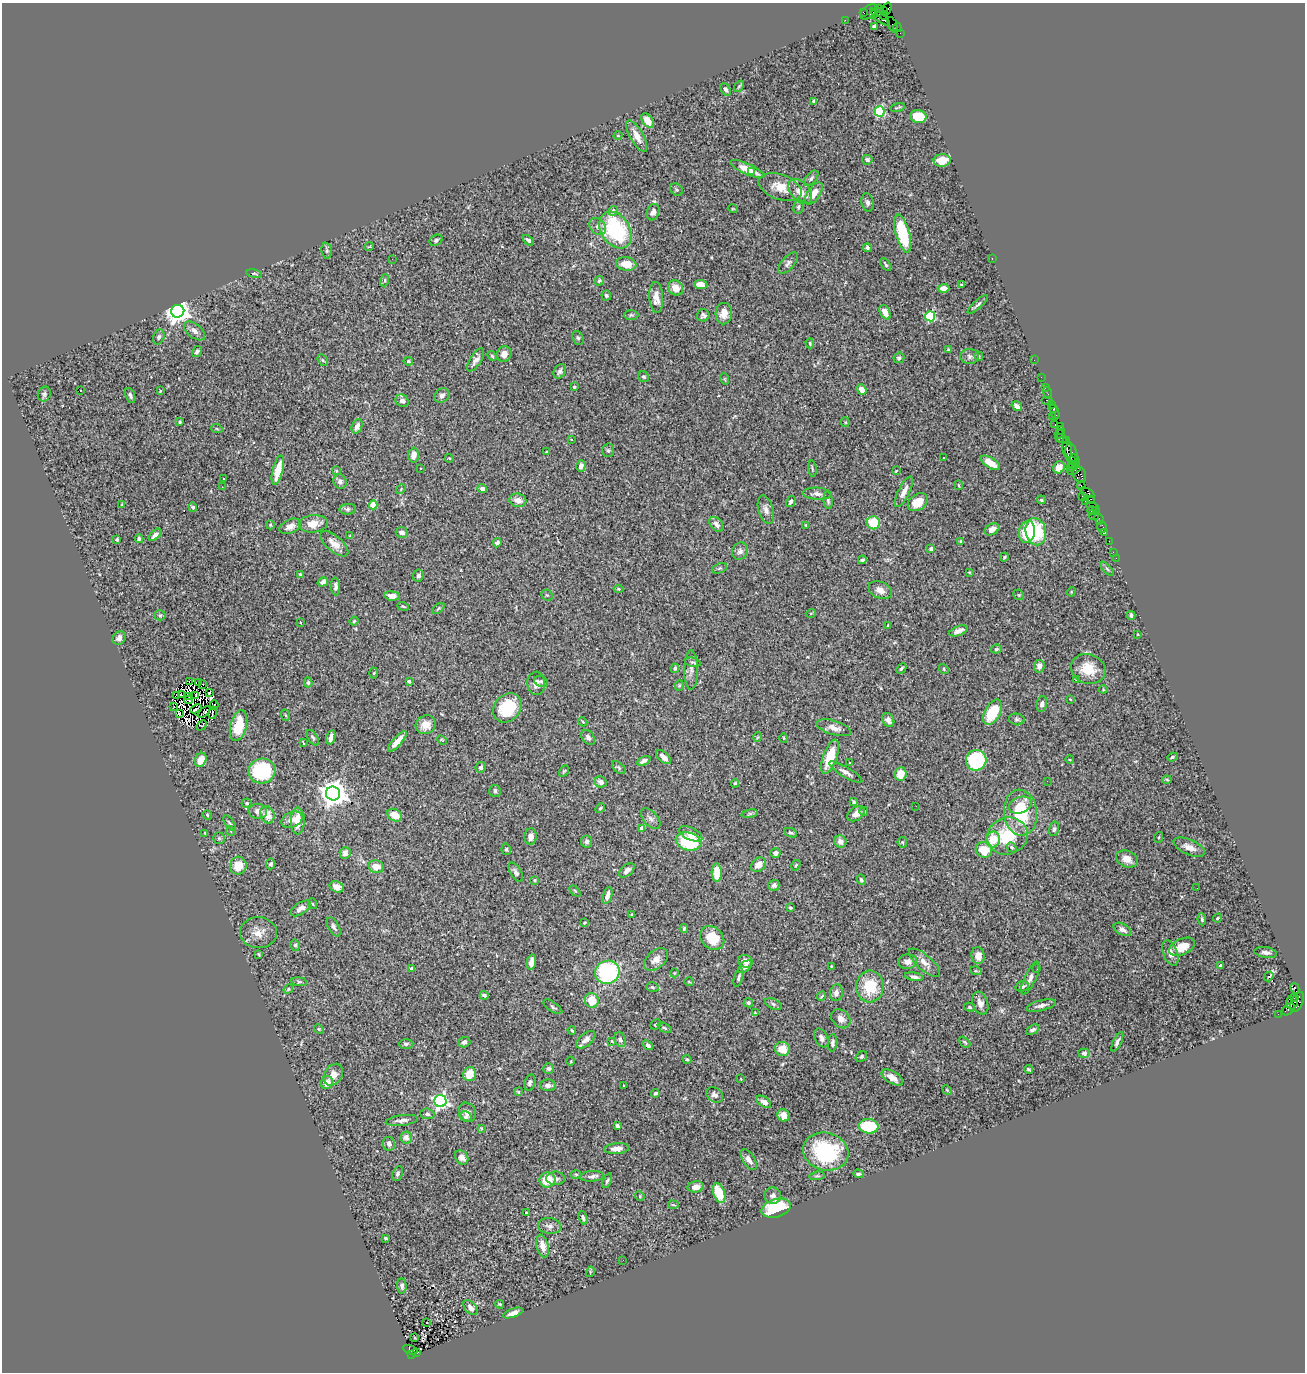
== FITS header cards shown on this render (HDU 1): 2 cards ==
NAXIS1  =                 1303
NAXIS2  =                 1370

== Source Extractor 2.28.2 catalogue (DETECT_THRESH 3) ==
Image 1303 x 1370 px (HDU 1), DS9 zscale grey, 1 PNG px = 1 image px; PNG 1307 x 1374 px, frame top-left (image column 1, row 1370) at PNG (2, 3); each listed source drawn as its Kron ellipse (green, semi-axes under 4 px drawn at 4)
Background 1.33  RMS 0.032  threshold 0.0947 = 3 sigma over >= 5 px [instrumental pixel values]
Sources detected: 480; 6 with non-positive FLUX_AUTO (blend fragments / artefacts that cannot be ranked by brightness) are neither listed nor drawn; the other 474 listed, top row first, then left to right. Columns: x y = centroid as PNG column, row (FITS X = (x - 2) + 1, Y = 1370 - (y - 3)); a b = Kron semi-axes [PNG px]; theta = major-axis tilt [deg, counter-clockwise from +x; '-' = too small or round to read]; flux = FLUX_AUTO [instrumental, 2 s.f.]
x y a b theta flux
878 8 2 2 - 19
887 9 6 3 75 370
883 10 3 2 - 330
863 12 3 2 - 71
869 12 10 6 37 230
882 14 7 3 -44 720
873 15 4 3 - 830
880 17 12 3 -39 1500
845 20 2 2 - 24
893 25 8 3 -69 140
874 27 4 3 - 5.2
897 27 4 2 - 73
900 33 2 2 - 21
739 86 6 4 54 3
726 89 7 4 -62 5.3
814 101 4 3 - 7.1
897 107 7 2 16 2.8
879 111 5 5 - 190
918 116 8 6 -9 60
648 121 8 5 -55 28
618 136 4 3 - 1.5
637 136 17 6 -60 19
867 160 5 4 - 5.8
942 160 8 6 4 34
747 169 18 5 -24 31
752 171 2 2 - 68
811 178 9 5 49 5.4
780 187 22 12 -19 38
676 190 7 5 -39 4.1
800 191 14 9 -49 24
814 193 12 6 56 25
868 202 9 6 -77 6.1
798 207 7 5 81 4.9
733 209 5 3 - 1.7
613 211 5 4 - 10
653 212 8 6 67 11
598 226 9 7 -48 9.3
615 230 20 14 -57 220
903 234 20 7 -74 110
436 240 7 5 30 4.5
528 240 6 4 -38 4.8
369 247 5 3 - 1.6
867 248 4 3 - 4.2
327 251 8 5 -84 3.6
992 258 2 2 - 14
392 259 2 2 - 4.2
788 263 13 6 48 7.4
626 264 10 6 -9 27
886 264 7 3 -58 3.3
254 274 8 4 -9 4
385 280 6 3 73 2.8
599 281 5 4 - 3.2
701 284 7 4 -5 17
961 285 4 3 - 1.8
676 288 8 7 - 22
943 288 6 4 1 12
606 296 5 4 - 3.7
656 297 15 7 -86 19
978 304 13 3 42 4.6
178 311 6 6 - 2200
885 312 8 5 -60 15
724 314 11 8 86 24
631 315 7 5 1 3.7
703 315 6 6 - 5.6
930 316 5 5 - 180
194 331 12 7 -38 12
159 337 8 5 71 4.9
578 338 7 5 -71 4.3
810 343 5 4 - 2.6
948 349 3 3 - 2.2
197 352 6 4 59 4.8
504 354 8 7 - 14
492 356 5 4 - 2.8
970 356 9 7 -2 7.7
979 356 5 4 - 3.6
899 358 5 5 - 5.9
323 360 6 4 -58 2.8
476 360 13 5 58 10
1034 360 2 2 - 34
408 361 4 3 - 2.6
560 371 8 5 58 6.3
644 377 6 5 - 3.4
1041 377 2 2 - 32
725 379 6 3 -71 1.6
574 387 3 3 - 2.3
1045 388 2 2 - 49
861 389 5 4 - 15
81 390 3 2 - 6.5
160 391 4 3 - 1.6
1048 393 6 2 -72 75
44 394 7 6 - 5.4
130 395 8 4 -68 6.1
442 395 8 6 39 7
1047 400 6 2 0 240
402 401 7 6 - 7.8
1051 404 4 2 - 120
1017 406 5 4 - 9.1
1054 409 3 3 - 110
1054 412 8 3 -70 220
1052 417 3 3 - 79
180 422 3 3 - 2.6
845 422 5 4 - 2.2
1055 424 3 2 - 100
357 426 7 5 67 11
1061 426 4 3 - 78
217 429 6 3 -20 2.2
1060 430 4 3 - 110
1059 434 4 3 - 78
1061 438 6 3 -19 130
571 440 3 2 - 2.1
1066 440 4 2 - 80
1067 448 10 5 -81 670
608 450 7 5 -89 3.6
546 452 3 2 - 1.4
1071 454 11 5 -77 500
414 455 7 5 84 15
449 458 4 3 - 2
943 458 3 3 - 11
1075 460 6 3 -62 320
1071 461 3 2 - 75
990 463 11 5 -32 27
1074 465 5 3 - 410
581 466 6 4 73 9.6
1059 467 6 5 - 18
1071 467 4 3 - 320
421 468 3 3 - 3.8
812 468 8 3 -82 2.8
278 470 15 5 76 42
1074 470 7 3 31 250
336 471 3 2 - 1.9
896 471 4 2 - 1.7
1079 474 8 6 -65 650
224 478 2 2 - 1.8
340 482 7 6 - 8.2
959 485 5 2 - 1.8
1081 486 4 3 - 560
222 487 2 2 - 1.1
482 488 5 4 - 7.5
401 489 5 4 - 2.5
904 492 17 5 64 16
1087 493 8 4 -29 290
817 494 14 6 -3 10
1082 496 2 2 - 110
1091 499 3 2 - 80
518 500 8 6 -16 16
1041 500 5 3 - 2.4
791 501 6 4 59 5.2
828 501 8 4 -84 4.3
1085 501 2 2 - 48
918 502 11 8 36 31
122 504 4 4 - 1.7
373 505 4 4 - 62
1092 506 6 3 -14 220
193 507 4 4 - 3.7
347 509 8 5 8 4.9
766 510 14 7 -74 12
1096 510 3 3 - 60
1092 511 4 3 - 110
1094 516 5 2 - 610
1099 519 6 3 -59 170
873 523 6 6 - 65
313 524 14 8 5 28
716 524 9 6 -49 9.3
270 525 4 4 - 2.5
806 525 3 2 - 2
290 526 11 6 24 12
1102 527 6 4 -75 70
992 529 8 5 27 16
1027 532 11 8 80 53
1036 532 14 10 -79 120
1105 532 3 3 - 110
402 533 6 5 - 9.2
155 535 8 4 43 8.3
350 536 4 2 - 1.7
117 539 4 3 - 3.1
139 539 4 4 - 4.3
961 541 4 4 - 3.2
1109 541 2 2 - 44
497 543 4 4 - 9.6
334 544 17 7 -41 18
931 549 3 3 - 8.7
740 551 9 8 - 9
1113 552 2 2 - 14
1004 557 4 4 - 3.7
1116 558 2 2 - 10
862 560 4 4 - 3.6
719 568 8 4 21 3.8
1107 569 9 4 -46 3.8
969 572 3 2 - 1.5
300 574 4 3 - 2.3
418 576 6 5 - 5.6
323 582 5 4 - 9.6
336 587 9 4 -87 8.8
619 589 5 4 - 2.5
880 590 12 8 -25 15
1071 592 5 4 - 2
547 595 6 5 - 3.3
1019 595 6 4 -43 2.8
392 596 8 4 -7 11
403 606 6 3 -21 2.6
438 608 7 3 40 2.7
811 613 5 3 - 1.6
160 615 5 5 - 3.5
1131 615 4 4 - 5.2
354 621 4 4 - 2.5
301 623 3 2 - 1.5
888 626 3 2 - 2.5
959 631 10 4 20 10
1138 634 3 2 - 2
119 638 7 6 - 9.4
996 649 5 4 - 3.4
693 662 8 4 -12 3.6
1039 666 6 5 - 9.8
675 668 5 4 - 4
901 668 6 3 46 3.5
944 669 5 4 - 2.7
1088 669 17 15 -19 47
691 670 20 6 90 13
374 673 5 3 - 2.2
1076 680 3 2 - 6.5
189 681 3 2 - 5.3
409 681 3 3 - 5.7
541 681 7 5 -25 4.4
198 682 2 2 - 2.6
308 682 5 4 - 3.9
536 683 11 9 -89 13
203 684 2 2 - 0.95
679 685 5 4 - 2.7
1103 689 4 4 - 2
209 693 4 2 - 5.4
177 695 3 2 - 1.1
181 695 2 2 - 2.6
189 696 3 2 - 0.56
196 696 4 2 - 3.1
1070 699 3 2 - 1.4
189 700 4 2 - 2.7
1042 704 8 5 78 7
214 705 4 3 - 14
173 707 2 2 - 0.44
507 708 16 12 51 93
196 709 6 2 25 3.4
204 712 7 2 38 1.7
993 712 14 7 61 79
179 713 3 2 - 3.1
213 713 6 2 79 1.8
285 715 6 3 -69 2.5
1017 719 8 6 -13 4.8
888 720 7 5 -57 9
583 722 4 3 - 2.1
202 725 6 3 47 6.5
426 725 10 9 - 23
238 726 16 8 76 56
834 728 18 7 -16 16
331 737 7 4 77 12
588 737 8 6 -52 6
758 737 5 3 - 1.7
313 738 9 4 -59 4.3
784 738 5 3 - 1.9
442 740 5 3 - 1.9
397 741 13 4 49 21
303 742 4 2 - 2.8
664 757 9 5 -42 11
830 757 18 6 70 67
1172 757 5 3 - 3.4
201 760 7 5 66 27
976 760 10 10 - 140
1070 760 4 3 - 1.8
644 761 7 4 25 8.1
850 762 3 3 - 3.2
481 767 5 5 - 4.8
619 768 8 5 -42 4.1
262 771 13 12 - 150
564 771 6 4 59 2.6
846 772 19 5 -31 11
901 774 7 6 - 29
1167 780 4 4 - 2.4
1047 781 2 2 - 4.5
601 782 6 5 - 11
735 783 4 4 - 3
495 791 6 5 - 6.3
333 794 7 7 - 2600
854 802 4 3 - 3.6
247 803 5 4 - 3.2
1020 805 12 8 21 25
916 806 2 2 - 4.3
600 808 5 4 - 2.7
258 811 9 7 -7 12
864 811 4 4 - 3.6
1021 813 23 16 -84 110
750 814 8 4 9 3.8
856 814 9 6 35 12
207 815 5 4 - 2.8
267 815 9 7 -70 27
395 815 8 5 -32 29
651 819 12 7 -48 9.7
292 820 11 7 25 14
298 821 13 7 89 33
230 823 9 4 -54 3.6
641 828 4 3 - 16
1054 829 7 5 76 4.5
231 831 5 3 - 1.7
205 833 3 2 - 1.8
791 833 6 4 -25 4
691 834 12 6 -25 15
531 836 8 6 84 12
1007 836 21 18 21 92
1159 837 5 3 - 2.1
219 838 6 6 - 3.2
993 840 8 7 - 40
587 841 6 5 - 5
689 841 13 8 -14 110
840 842 6 6 - 13
902 842 5 4 - 2.9
1012 847 5 4 - 4.4
1189 847 17 7 -23 19
506 849 6 4 -78 3.6
984 850 8 7 - 46
345 853 6 5 - 12
775 853 5 4 - 7.1
1127 859 11 8 -21 19
271 864 5 4 - 5.2
758 865 8 6 42 14
796 865 5 3 - 2.7
238 866 9 8 - 37
376 867 8 6 -11 24
627 870 9 5 41 7.7
516 872 11 5 -60 6.9
717 873 9 5 -88 40
535 880 3 3 - 2.4
861 880 5 4 - 4.4
774 885 5 5 - 8.8
337 887 7 5 -24 12
1197 888 2 2 - 45
575 891 6 4 -45 2.5
607 895 9 4 73 15
313 904 5 3 - 1.8
301 908 11 5 34 11
790 908 3 3 - 2.8
632 914 4 3 - 1.6
1217 918 4 3 - 2.4
1202 919 6 4 -83 3.8
584 923 3 2 - 1.9
334 927 10 5 -60 6.7
684 928 4 3 - 2.8
1122 929 9 5 -28 12
258 933 18 15 -3 26
712 938 13 10 -45 49
295 945 5 4 - 3.5
1182 947 14 8 24 33
1266 952 11 5 -8 8.1
1170 953 13 7 -68 14
259 954 3 2 - 1.9
978 956 8 6 -80 15
656 959 14 8 41 16
745 961 7 6 - 13
531 962 7 4 80 18
908 962 9 7 5 13
925 963 19 7 -41 17
831 966 3 3 - 1.8
1221 966 4 3 - 10
745 967 8 4 41 9.9
412 968 4 3 - 3.1
1037 969 3 2 - 3.1
976 971 6 4 -17 2.6
607 972 12 11 - 230
674 973 4 3 - 1.6
1269 976 5 3 - 62
914 977 9 4 -10 7.2
739 978 9 4 74 5.5
1030 978 18 5 65 10
299 982 8 4 -8 3.5
689 982 5 3 - 1.6
1022 986 7 5 17 5.8
652 987 6 4 -16 3.3
870 987 16 13 85 76
1295 988 6 3 -62 320
288 989 5 4 - 2.3
836 993 8 6 80 11
484 995 4 3 - 5.3
822 996 5 3 - 2.9
1295 998 3 3 - 310
592 1000 7 7 - 40
1292 1002 8 5 79 1100
1297 1002 11 5 64 670
748 1003 5 4 - 4.2
980 1003 12 7 -71 13
773 1004 9 5 -25 4.7
1041 1005 15 5 14 11
553 1007 11 5 -34 4.8
969 1007 5 4 - 3.2
1288 1009 7 5 40 290
755 1013 3 2 - 1.6
1278 1014 2 2 - 24
841 1019 11 8 -44 15
656 1024 5 4 - 2.9
664 1028 7 4 -27 3.5
319 1029 5 4 - 2.5
572 1030 4 3 - 2.9
1033 1030 7 4 31 5
821 1038 10 6 -63 7.7
586 1040 11 6 40 12
620 1040 8 5 -67 6.6
612 1041 3 2 - 1.7
464 1042 6 5 - 8.1
965 1042 6 3 -45 2.8
1117 1042 10 4 65 6.4
833 1043 8 4 86 7.8
406 1044 7 5 0 4.7
648 1045 5 4 - 8
782 1049 7 7 - 33
1084 1053 6 4 0 3.7
861 1057 6 4 34 4.3
687 1059 4 3 - 2.6
571 1061 4 3 - 1.5
549 1068 5 5 - 5.5
1028 1069 4 3 - 2.9
469 1074 7 6 - 36
333 1075 11 8 55 19
892 1077 12 6 -31 17
741 1079 3 2 - 1.2
327 1083 6 6 - 21
530 1083 8 5 72 5.9
548 1085 8 5 1 9.3
624 1085 3 2 - 1.8
947 1090 5 4 - 2
518 1092 4 3 - 1.8
655 1093 4 3 - 3.5
715 1095 9 7 -34 9.5
440 1101 6 6 - 610
764 1102 8 5 -33 11
467 1112 10 8 -60 10
427 1114 7 5 -6 4.4
783 1116 6 5 - 25
466 1117 6 5 - 4.3
402 1120 16 5 7 10
617 1126 4 3 - 4
869 1126 10 7 -5 89
481 1128 4 2 - 1.5
406 1137 6 6 - 12
389 1144 7 6 - 9
617 1149 12 5 4 14
826 1152 23 18 -15 190
462 1157 7 6 - 12
749 1160 12 6 -58 11
397 1174 7 5 65 5.1
576 1174 5 3 - 2.3
858 1174 5 3 - 5
592 1176 12 5 4 7.3
817 1176 8 4 7 3.3
556 1178 9 7 0 7.1
547 1180 8 7 - 49
607 1181 7 4 67 3.8
696 1187 8 5 6 14
719 1193 10 5 -71 62
640 1196 5 4 - 2.2
773 1196 8 8 - 8.8
673 1205 5 2 - 1.9
776 1208 15 9 16 100
526 1212 3 2 - 3
583 1218 7 4 -71 5.7
549 1226 11 8 -6 10
386 1238 3 3 - 3.1
542 1246 11 6 -77 21
623 1260 2 2 - 6.5
590 1272 5 3 - 1.7
402 1286 8 5 -87 5.3
500 1304 4 3 - 2.7
471 1308 9 5 -47 10
513 1313 10 4 19 11
427 1323 3 3 - 44
414 1338 3 3 - 8.5
410 1350 7 4 -22 240
417 1352 3 2 - 140
412 1354 4 3 - 540
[6 non-positive-flux detections neither listed nor drawn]